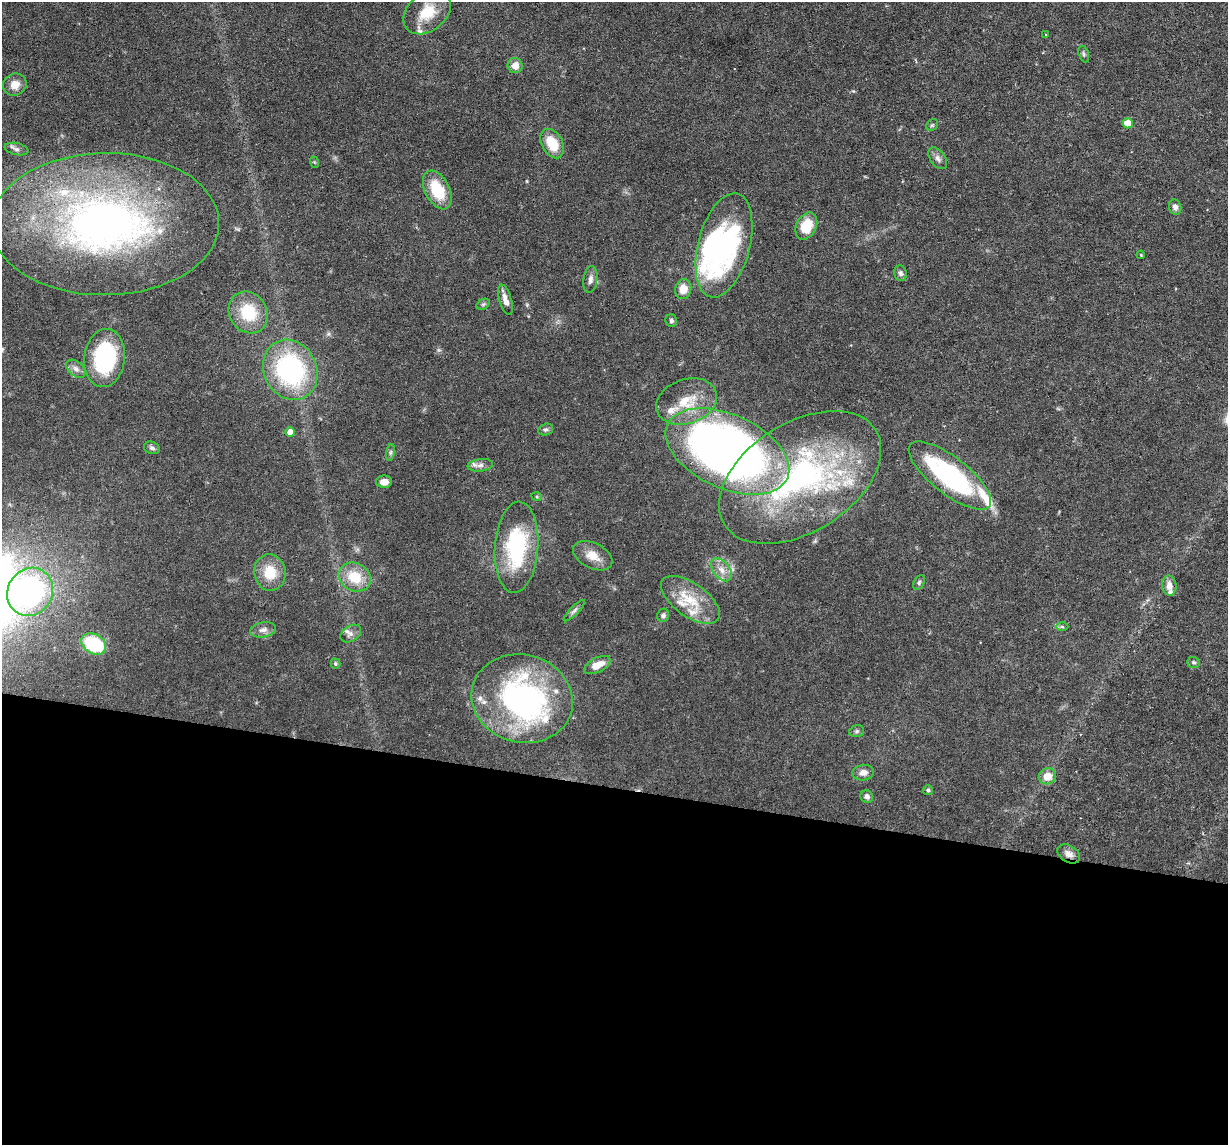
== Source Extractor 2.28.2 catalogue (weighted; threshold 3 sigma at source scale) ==
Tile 14 of 4 x 4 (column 2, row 4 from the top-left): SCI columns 1227-2452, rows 119-1261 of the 4905 x 4927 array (HDU 1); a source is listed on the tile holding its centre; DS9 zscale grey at full resolution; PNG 1230 x 1147 px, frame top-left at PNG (2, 2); each listed source drawn as its Kron ellipse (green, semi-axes under 4 px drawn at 4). Shown black and unused: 31% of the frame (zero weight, under 3 of 6 exposures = <1% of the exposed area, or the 3 px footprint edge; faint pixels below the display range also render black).
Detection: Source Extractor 2.28.2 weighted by HDU 2 'WHT'; one run over the whole footprint, this tile lists its part. Background 0.0749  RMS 0.0043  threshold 0.0175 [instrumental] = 3 sigma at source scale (4.09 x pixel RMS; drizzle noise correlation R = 1.36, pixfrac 0.8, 0.05/0.05 arcsec/px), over >= 5 px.
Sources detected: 83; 1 too faint to see at this stretch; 2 inside a brighter object's white glare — neither listed nor drawn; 17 inside a brighter listed object's ellipse — not listed separately; the other 63 listed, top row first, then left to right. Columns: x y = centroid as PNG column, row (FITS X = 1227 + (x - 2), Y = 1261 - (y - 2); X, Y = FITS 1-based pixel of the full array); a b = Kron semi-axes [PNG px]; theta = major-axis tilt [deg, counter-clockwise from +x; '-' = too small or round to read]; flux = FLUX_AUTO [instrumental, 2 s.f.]
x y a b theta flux
427 12 26 19 39 11
1046 35 4 2 - 0.29
1084 54 8 5 -70 0.87
515 66 7 7 - 3.7
15 85 12 11 - 4
1128 123 5 5 - 7
932 125 6 5 - 0.62
552 143 16 10 -62 10
17 149 12 6 -12 1.3
938 158 12 7 -54 1.8
314 162 6 3 -71 0.4
437 190 21 12 -62 15
1175 207 8 6 -75 1.5
105 224 114 71 1 200
806 226 14 10 63 9.8
724 245 53 26 75 66
1141 255 4 3 - 0.34
900 273 8 6 -73 1.2
590 280 13 7 82 2
683 289 10 8 78 4.7
505 300 16 6 -74 2.9
483 304 7 5 31 0.71
248 312 22 18 -57 16
671 321 6 5 - 0.99
105 358 29 20 82 40
76 369 11 7 -40 2
290 370 31 26 -63 61
686 402 31 22 19 14
546 429 8 5 15 0.92
290 432 5 4 - 4.9
152 448 8 6 -18 1.1
727 451 66 37 -24 370
390 452 8 4 81 0.8
480 465 13 6 7 1.8
950 475 50 18 -38 59
800 477 89 54 32 110
384 482 8 6 0 2.9
537 497 5 3 - 0.38
517 547 46 22 86 38
593 556 21 12 -26 5.7
721 570 13 8 -50 3.5
270 572 18 15 -82 9.5
355 577 17 13 -30 11
919 582 8 5 64 0.85
1169 586 10 7 -83 3.3
30 592 25 22 59 76
690 600 34 16 -35 13
574 611 14 4 46 1.2
663 615 7 6 - 1.1
1062 627 6 4 -1 0.68
263 630 13 7 10 2.3
351 634 11 7 33 1.8
94 644 13 9 -31 24
1194 662 6 5 - 0.79
335 664 5 5 - 0.71
597 665 14 7 28 5.6
522 699 51 44 -15 95
857 731 7 5 17 0.9
863 773 11 7 9 2.5
1047 776 8 8 - 5.5
928 790 5 5 - 0.7
867 797 6 6 - 1.4
1069 854 12 8 -32 2.5